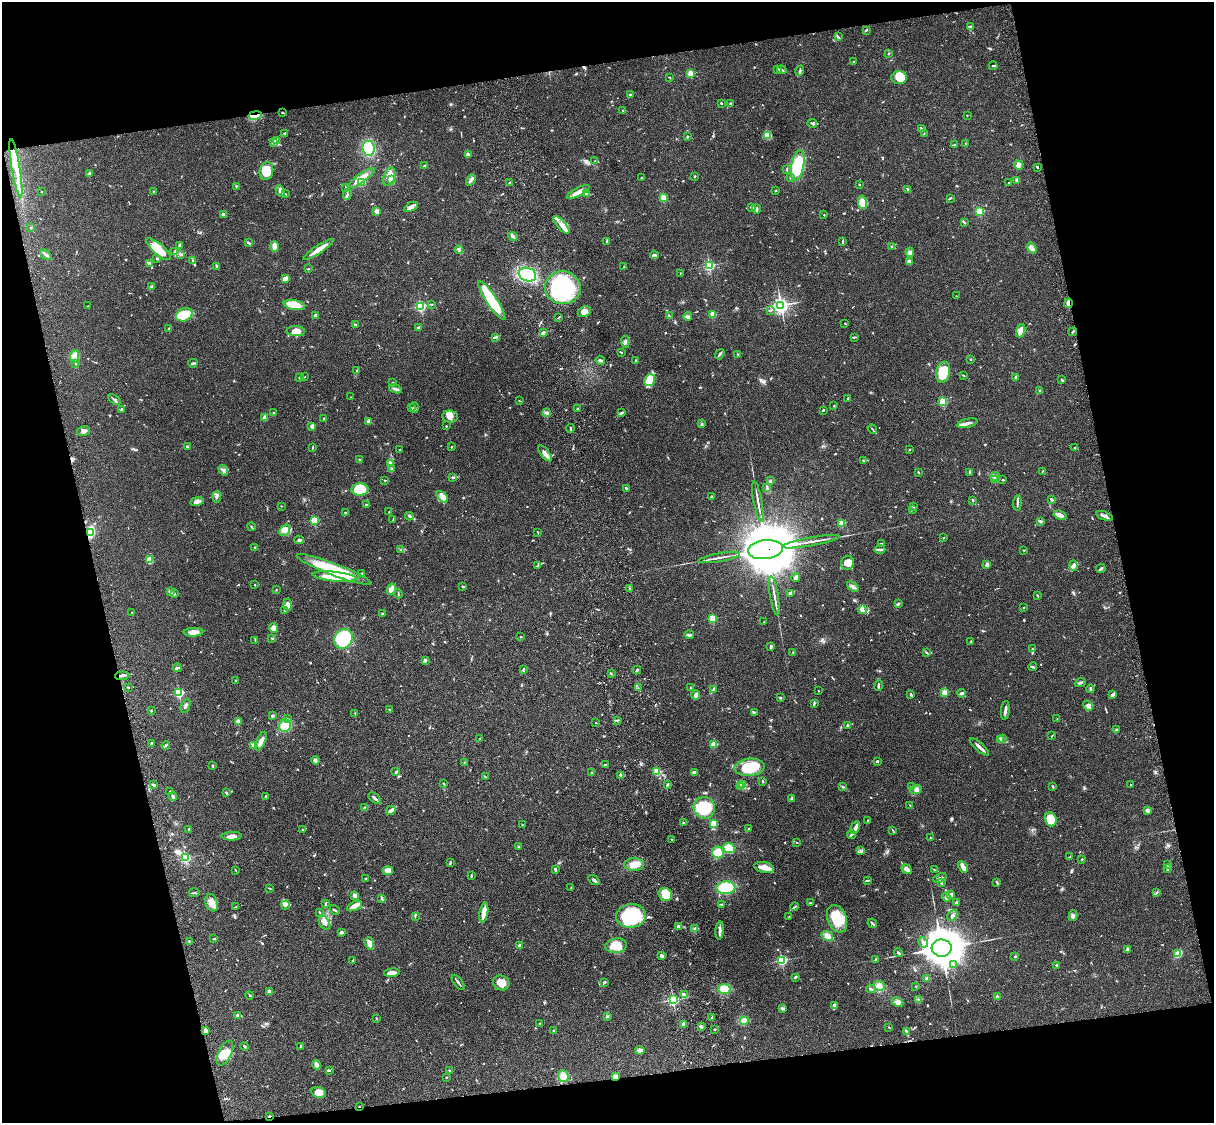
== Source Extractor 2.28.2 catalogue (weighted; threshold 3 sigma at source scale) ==
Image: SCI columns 122-4966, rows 278-4761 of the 5084 x 4925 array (HDU 1 of 3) = the unmasked area's bounding box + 8 px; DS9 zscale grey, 4 x 4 block average (1 PNG px = mean of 4 x 4 image px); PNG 1216 x 1125 px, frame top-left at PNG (2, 2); each listed source drawn as its Kron ellipse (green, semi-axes under 4 px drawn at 4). Shown black and unused: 25% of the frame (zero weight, under 3 of 4 exposures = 6% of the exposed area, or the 3 px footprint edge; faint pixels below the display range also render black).
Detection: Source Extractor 2.28.2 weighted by HDU 2 'WHT'. Background 0.0756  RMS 0.0058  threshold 0.0261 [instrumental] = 3 sigma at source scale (4.5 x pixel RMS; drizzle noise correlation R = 1.50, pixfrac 1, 0.05/0.05 arcsec/px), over >= 5 px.
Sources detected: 843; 8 inside a brighter object's white glare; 3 cosmic-ray / hot-pixel residue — neither listed nor drawn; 17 coinciding with a brighter row at this scale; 50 inside a brighter listed object's ellipse — not listed separately; of the other 765, all 500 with FLUX_AUTO >= 1.76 (the completeness limit of this list) listed and drawn (265 fainter detections not listed), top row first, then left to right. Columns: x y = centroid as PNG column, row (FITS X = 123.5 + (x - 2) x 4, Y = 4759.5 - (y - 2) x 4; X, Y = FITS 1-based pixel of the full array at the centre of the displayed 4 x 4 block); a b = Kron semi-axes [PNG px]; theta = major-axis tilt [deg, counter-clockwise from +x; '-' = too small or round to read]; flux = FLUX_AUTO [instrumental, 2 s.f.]
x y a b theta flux
971 26 2 2 - 3.3
866 30 3 2 - 3.8
838 37 4 2 - 5
889 53 2 2 - 11
853 62 2 2 - 4.5
993 66 4 2 - 2.9
777 69 4 2 - 4.1
782 70 5 2 - 5.7
800 71 5 2 - 6.5
691 74 2 2 - 170
670 77 3 2 - 2.5
899 77 7 6 - 66
630 95 2 2 - 15
721 103 2 2 - 10
730 103 3 2 - 3.4
623 111 2 2 - 2.2
282 113 2 2 - 3
255 115 7 2 11 11
967 115 2 2 - 1.9
812 123 5 3 - 6.9
921 128 3 2 - 1.9
285 133 3 2 - 1.9
924 133 3 2 - 2.2
767 135 4 3 - 46
687 137 2 2 - 4
276 140 3 2 - 4.3
273 143 3 2 - 5.5
966 143 2 2 - 3.6
954 145 3 2 - 3.6
368 148 7 6 - 140
468 154 2 2 - 2.2
595 161 2 2 - 1.9
1019 165 5 4 - 12
425 166 3 2 - 3.3
798 166 15 6 79 180
1037 167 3 2 - 5
16 168 29 3 -81 61
787 169 3 2 - 2.6
266 171 9 6 78 61
89 174 4 2 - 12
695 176 3 2 - 2.5
389 177 9 5 70 31
361 178 16 4 35 42
641 178 2 2 - 4.3
790 178 2 2 - 2.6
392 179 3 3 - 45
471 180 6 3 62 8.5
1017 180 3 2 - 11
362 182 2 2 - 190
509 183 3 2 - 4.7
1009 183 2 2 - 2.1
859 184 2 2 - 7.2
236 186 2 2 - 2.1
346 187 4 2 - 4.1
908 190 2 2 - 2.1
41 191 2 2 - 1.8
280 191 6 4 -61 12
776 191 2 2 - 2
154 192 3 3 - 3.6
578 192 12 3 28 27
586 193 4 2 - 3.2
286 194 2 2 - 1.9
347 194 6 2 82 6.4
664 198 2 2 - 160
950 198 3 2 - 5
862 202 7 4 -80 33
411 207 7 4 30 14
751 207 4 2 - 4.9
757 209 4 2 - 6
376 211 2 2 - 61
980 211 2 2 - 260
223 215 3 2 - 14
824 215 2 2 - 2.3
965 223 3 2 - 2.6
561 225 11 4 -49 26
31 227 2 2 - 2.4
513 236 5 3 - 8.9
607 241 3 2 - 3.9
842 241 2 2 - 1.8
248 243 3 2 - 6.2
180 245 3 3 - 9
891 246 2 2 - 2.8
274 247 5 4 - 11
1032 248 6 3 -54 19
159 249 15 5 -41 85
318 249 18 3 34 33
459 250 4 3 - 8.1
174 252 2 2 - 2.2
910 252 4 4 - 8.6
181 254 3 3 - 5
46 255 6 2 -42 8.2
654 255 4 3 - 7.4
157 258 3 2 - 3.6
193 261 3 2 - 3
909 261 2 2 - 31
150 264 4 3 - 9.3
709 265 2 2 - 470
217 266 4 2 - 5.1
624 267 2 2 - 1.9
308 269 2 2 - 2.4
680 273 2 2 - 2.3
527 275 9 6 -21 190
285 279 4 3 - 22
151 287 3 2 - 3.2
563 288 18 16 -12 300
956 296 2 2 - 2.1
492 300 23 5 -56 200
1068 303 5 3 - 20
431 304 2 2 - 3
294 305 11 5 -11 80
781 305 3 3 - 1100
88 306 2 2 - 2.4
421 306 2 2 - 460
770 310 4 2 - 3.5
584 312 7 5 28 20
184 315 8 6 23 64
713 315 2 2 - 110
315 316 3 2 - 6.7
669 316 4 2 - 2.8
688 317 4 4 - 8
558 318 2 2 - 2.1
845 323 2 2 - 2.3
355 325 2 2 - 16
419 328 3 2 - 6.8
169 329 3 2 - 3.7
296 331 9 5 0 25
1021 331 7 3 71 35
1073 332 4 2 - 2.9
543 333 3 3 - 6
495 337 3 2 - 2.7
854 337 3 2 - 3.3
625 342 6 2 -85 6.1
621 352 4 2 - 2.6
720 354 5 2 - 7.4
738 354 3 2 - 3.6
75 357 6 4 81 33
971 359 2 2 - 7.7
600 360 5 3 - 5.5
636 360 3 2 - 2.7
193 363 5 2 - 5.6
76 364 2 2 - 2.3
356 371 3 2 - 2.5
943 372 10 7 78 90
963 375 3 2 - 1.9
305 377 2 2 - 2
1016 377 2 2 - 23
299 378 2 2 - 3.1
650 380 6 5 - 65
1062 380 3 2 - 4
392 383 2 2 - 2.5
395 389 7 2 -19 7.2
1040 391 3 3 - 4.4
351 397 2 2 - 2.1
848 398 2 2 - 13
114 400 7 2 -34 6.6
520 401 2 2 - 2
943 402 2 2 - 230
834 406 2 2 - 1.9
411 407 3 2 - 2.7
414 408 5 3 - 6.5
578 408 2 2 - 3
121 409 3 2 - 3.5
823 410 3 2 - 2.6
274 413 3 2 - 3.1
547 413 3 2 - 4.5
621 413 3 3 - 4.7
450 416 8 6 -5 20
265 418 4 3 - 16
324 419 2 2 - 5
369 421 4 4 - 10
967 423 10 3 15 14
702 424 2 2 - 1.8
312 426 2 2 - 46
446 426 2 2 - 4.8
570 429 4 2 - 3.5
872 429 5 2 - 3.2
84 431 7 5 14 15
187 447 3 2 - 7.9
452 447 3 2 - 2.4
313 448 2 2 - 1.8
1075 448 2 2 - 2.1
910 449 2 2 - 2.3
400 450 2 2 - 1.9
545 453 9 2 -51 23
359 459 3 2 - 2.4
863 460 4 2 - 3.6
390 463 4 3 - 5.9
392 469 3 2 - 3.6
223 470 5 4 - 10
1042 471 3 2 - 1.9
918 472 3 2 - 2.1
970 473 3 3 - 5.3
995 476 5 3 - 6.9
453 478 3 2 - 4.2
385 480 2 2 - 2.5
994 480 3 2 - 3.9
1003 480 2 2 - 3
770 481 3 2 - 3.8
626 488 3 2 - 3.5
767 488 3 2 - 3.7
360 489 8 6 4 140
217 497 6 2 83 6.8
442 497 7 4 -48 20
711 497 3 2 - 2.9
1052 499 2 2 - 6.6
973 500 3 2 - 3.3
197 501 7 4 9 12
758 502 21 2 -80 15
1017 503 8 2 86 7.9
366 505 4 2 - 4.5
281 506 2 2 - 3.7
913 507 3 2 - 2.5
913 510 4 2 - 5.1
389 512 3 2 - 2.1
345 513 3 2 - 2.7
1060 515 6 4 -19 14
409 516 4 2 - 6.1
1104 516 8 2 -18 16
314 520 2 2 - 210
393 520 2 2 - 2
1040 521 2 2 - 2.5
841 523 2 2 - 160
251 527 4 2 - 3.6
285 530 6 4 50 15
90 532 4 3 - 110
538 532 4 2 - 2
944 537 2 2 - 2.3
299 540 4 3 - 5.8
811 542 29 2 10 24
881 543 2 2 - 2.1
254 547 2 2 - 3.1
880 549 5 2 - 8.8
401 550 3 2 - 2.2
765 550 17 9 7 32000
1024 550 2 2 - 2.6
719 558 21 2 10 18
149 560 3 3 - 43
847 563 7 6 - 24
987 564 2 2 - 44
538 565 3 2 - 2.6
1073 566 5 4 - 11
1101 568 5 2 - 6
334 569 40 6 -21 190
362 573 2 2 - 3
334 577 22 5 -6 76
796 577 4 3 - 12
255 585 2 2 - 2.1
463 586 3 2 - 4.1
853 587 6 3 -36 8.4
391 589 6 3 62 26
629 589 2 2 - 3.6
276 590 2 2 - 1.8
170 592 3 2 - 12
791 593 4 3 - 6
174 594 2 2 - 18
398 594 4 2 - 2.6
774 596 20 2 -81 16
1038 596 3 2 - 2.5
898 604 3 2 - 5.3
288 605 6 3 -88 15
1024 607 2 2 - 2
284 610 2 2 - 2.4
863 610 4 3 - 9.1
132 612 2 2 - 3.5
382 613 3 2 - 2.6
713 618 2 2 - 200
764 622 3 2 - 1.8
274 628 5 4 - 33
193 632 10 4 2 26
689 635 5 2 - 9.1
520 637 2 2 - 2.5
272 638 3 2 - 2.3
343 639 10 9 - 300
255 640 2 2 - 2
971 642 3 2 - 3
771 647 4 2 - 4.3
1032 649 3 2 - 2.4
793 652 2 2 - 2
927 653 4 2 - 3.4
425 660 2 2 - 9.3
1033 667 4 2 - 2.9
177 668 4 2 - 6.5
524 670 3 2 - 5
637 670 4 2 - 4.4
611 674 2 2 - 2.2
122 676 7 3 4 11
236 681 2 2 - 17
1080 683 6 2 22 6.8
878 686 5 2 - 5.2
128 687 3 2 - 2.3
638 688 2 2 - 1.8
691 688 3 2 - 3.8
1090 689 4 2 - 3.6
713 690 3 2 - 3.6
818 691 2 2 - 1.8
944 692 2 2 - 110
179 693 2 2 - 350
962 693 4 3 - 6.8
1113 694 4 2 - 15
695 695 5 3 - 13
911 695 3 2 - 6.8
780 698 3 2 - 3.3
814 703 3 2 - 3.8
186 706 7 3 68 7.8
1088 706 5 4 - 10
389 709 3 2 - 1.9
1005 710 9 2 81 9.1
151 711 2 2 - 2.6
754 712 3 2 - 3.7
355 713 2 2 - 2.1
272 716 2 2 - 22
288 719 3 2 - 2.7
1057 719 2 2 - 2.2
617 720 2 2 - 2.6
238 721 2 2 - 75
596 723 2 2 - 3.1
847 725 3 2 - 3
285 726 6 6 - 76
1117 730 4 2 - 4.8
1052 736 3 2 - 2.4
480 739 2 2 - 2.9
1003 739 2 2 - 2.3
1000 740 2 2 - 3.1
261 741 10 3 67 20
152 743 4 2 - 6.4
714 744 2 2 - 100
166 745 4 2 - 4.4
253 746 4 3 - 5.7
979 747 12 2 -41 17
315 760 4 3 - 7.6
877 761 2 2 - 6.2
464 762 3 2 - 2
605 765 2 2 - 2
212 766 3 2 - 4.6
750 767 15 8 5 120
657 771 2 2 - 220
396 772 3 2 - 7.7
694 772 3 3 - 9.4
592 773 3 2 - 2
621 775 2 2 - 32
485 776 4 2 - 3.1
763 781 3 2 - 3.9
444 784 3 2 - 2.1
667 784 3 2 - 4.5
743 784 4 2 - 6.5
153 785 3 2 - 6.2
1131 785 2 2 - 5.5
741 787 3 2 - 3.5
843 787 3 2 - 3.3
911 787 4 2 - 5.1
1053 787 3 2 - 3.1
916 789 6 4 25 9.9
170 791 2 2 - 3.6
226 793 4 2 - 4.4
266 796 3 2 - 4.1
173 797 4 2 - 12
375 798 7 2 -39 11
791 798 3 2 - 1.8
910 805 2 2 - 1.9
365 808 4 3 - 8.1
704 808 11 10 - 140
391 810 5 4 - 9.6
1147 810 3 3 - 12
1051 819 7 5 -72 74
868 820 2 2 - 3.1
684 822 3 2 - 2.1
522 824 2 2 - 3.2
713 824 3 2 - 48
855 827 6 4 61 13
749 828 3 2 - 1.9
189 829 3 2 - 3.5
303 830 2 2 - 3.2
893 830 2 2 - 2.1
851 834 5 2 - 7.3
232 836 10 3 3 17
930 838 4 2 - 2.4
671 839 2 2 - 3.3
797 842 3 2 - 1.8
519 846 3 2 - 3.8
729 848 6 5 - 57
860 851 3 2 - 3.6
718 852 6 5 - 62
1069 857 3 2 - 2.3
185 858 2 2 - 440
1082 859 2 2 - 13
450 863 3 2 - 4
1168 864 2 2 - 3.3
634 865 10 6 1 30
764 867 10 5 -12 25
963 867 6 3 -59 33
555 869 3 2 - 6.2
907 869 5 3 - 16
1168 869 4 2 - 5.7
235 870 3 2 - 1.9
934 870 2 2 - 2.2
388 871 5 4 - 31
471 876 3 2 - 3.6
366 878 2 2 - 2.2
940 878 7 2 19 8.4
594 880 6 3 -34 6.4
867 880 4 2 - 3.1
997 882 4 2 - 4.8
941 883 2 2 - 3.2
269 888 3 2 - 2.3
571 888 3 2 - 1.8
726 888 9 6 2 110
1157 892 3 2 - 2.8
194 893 5 2 - 4.5
665 894 7 6 - 76
950 894 3 2 - 11
355 896 3 2 - 5
946 897 4 2 - 5.4
381 899 3 3 - 4.9
212 903 9 6 -71 29
325 903 3 2 - 6.2
810 903 3 2 - 2
957 903 3 2 - 9.9
722 904 3 2 - 2.8
285 905 4 3 - 7
354 906 8 3 28 32
235 907 3 2 - 2.6
795 907 4 2 - 3.6
335 910 6 2 -34 4.4
319 912 3 2 - 2.2
484 912 10 3 79 47
952 915 6 2 49 6.1
415 916 4 2 - 2.5
631 916 15 12 6 260
1073 916 5 2 - 6.4
789 917 3 2 - 3
837 919 14 9 -69 100
324 923 7 5 -58 17
872 923 5 2 - 4.9
678 926 3 2 - 9.4
695 929 4 3 - 7.3
720 930 9 2 86 15
341 932 3 2 - 8.1
827 936 6 4 -34 18
214 939 3 2 - 2
189 941 2 2 - 2.4
923 942 5 2 - 7.6
369 943 6 4 -73 23
520 946 3 3 - 13
616 946 11 7 7 65
942 948 10 8 3 12000
1128 949 4 3 - 7.5
898 953 4 2 - 5.2
1178 954 4 3 - 41
661 956 2 2 - 44
1015 956 2 2 - 5
876 959 2 2 - 2.9
782 960 2 2 - 520
352 961 3 2 - 2.6
953 964 3 2 - 3
1056 965 2 2 - 2.8
392 973 7 2 6 28
795 977 3 2 - 5.3
927 979 3 3 - 8.7
458 982 9 2 -53 7.2
604 982 3 2 - 3.9
501 983 8 7 - 33
879 986 6 4 -19 22
916 986 2 2 - 2
724 989 6 5 - 71
871 989 4 3 - 5.3
269 992 2 2 - 56
684 994 4 3 - 6.3
250 995 4 2 - 3
997 997 2 2 - 26
918 999 3 2 - 2.3
673 1000 2 2 - 640
897 1002 6 3 -24 11
834 1006 4 3 - 6.2
782 1008 3 2 - 4.7
237 1015 3 2 - 4.1
607 1016 3 2 - 3.6
377 1018 3 2 - 2.7
712 1018 4 2 - 3.7
744 1021 4 3 - 25
540 1024 3 2 - 2.2
684 1024 2 2 - 52
701 1027 4 2 - 8.5
889 1027 3 2 - 2.2
714 1029 2 2 - 8
205 1031 4 3 - 12
553 1031 3 2 - 2
907 1032 4 2 - 10
300 1046 3 2 - 2.1
244 1047 4 2 - 3.2
640 1050 4 3 - 18
225 1053 13 6 64 38
316 1065 4 3 - 13
329 1070 2 2 - 5.6
449 1070 3 2 - 2.2
563 1076 6 5 - 19
615 1077 3 2 - 14
446 1078 2 2 - 2.5
319 1093 7 5 -14 32
359 1107 2 2 - 1.8
269 1116 2 2 - 7.7
Overlapping masked pixels (flux is a lower limit): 8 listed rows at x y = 255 115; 1068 303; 90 532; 765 550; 122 676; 615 1077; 359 1107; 269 1116
Diffuse or blended objects may show on this block-average render without a row.